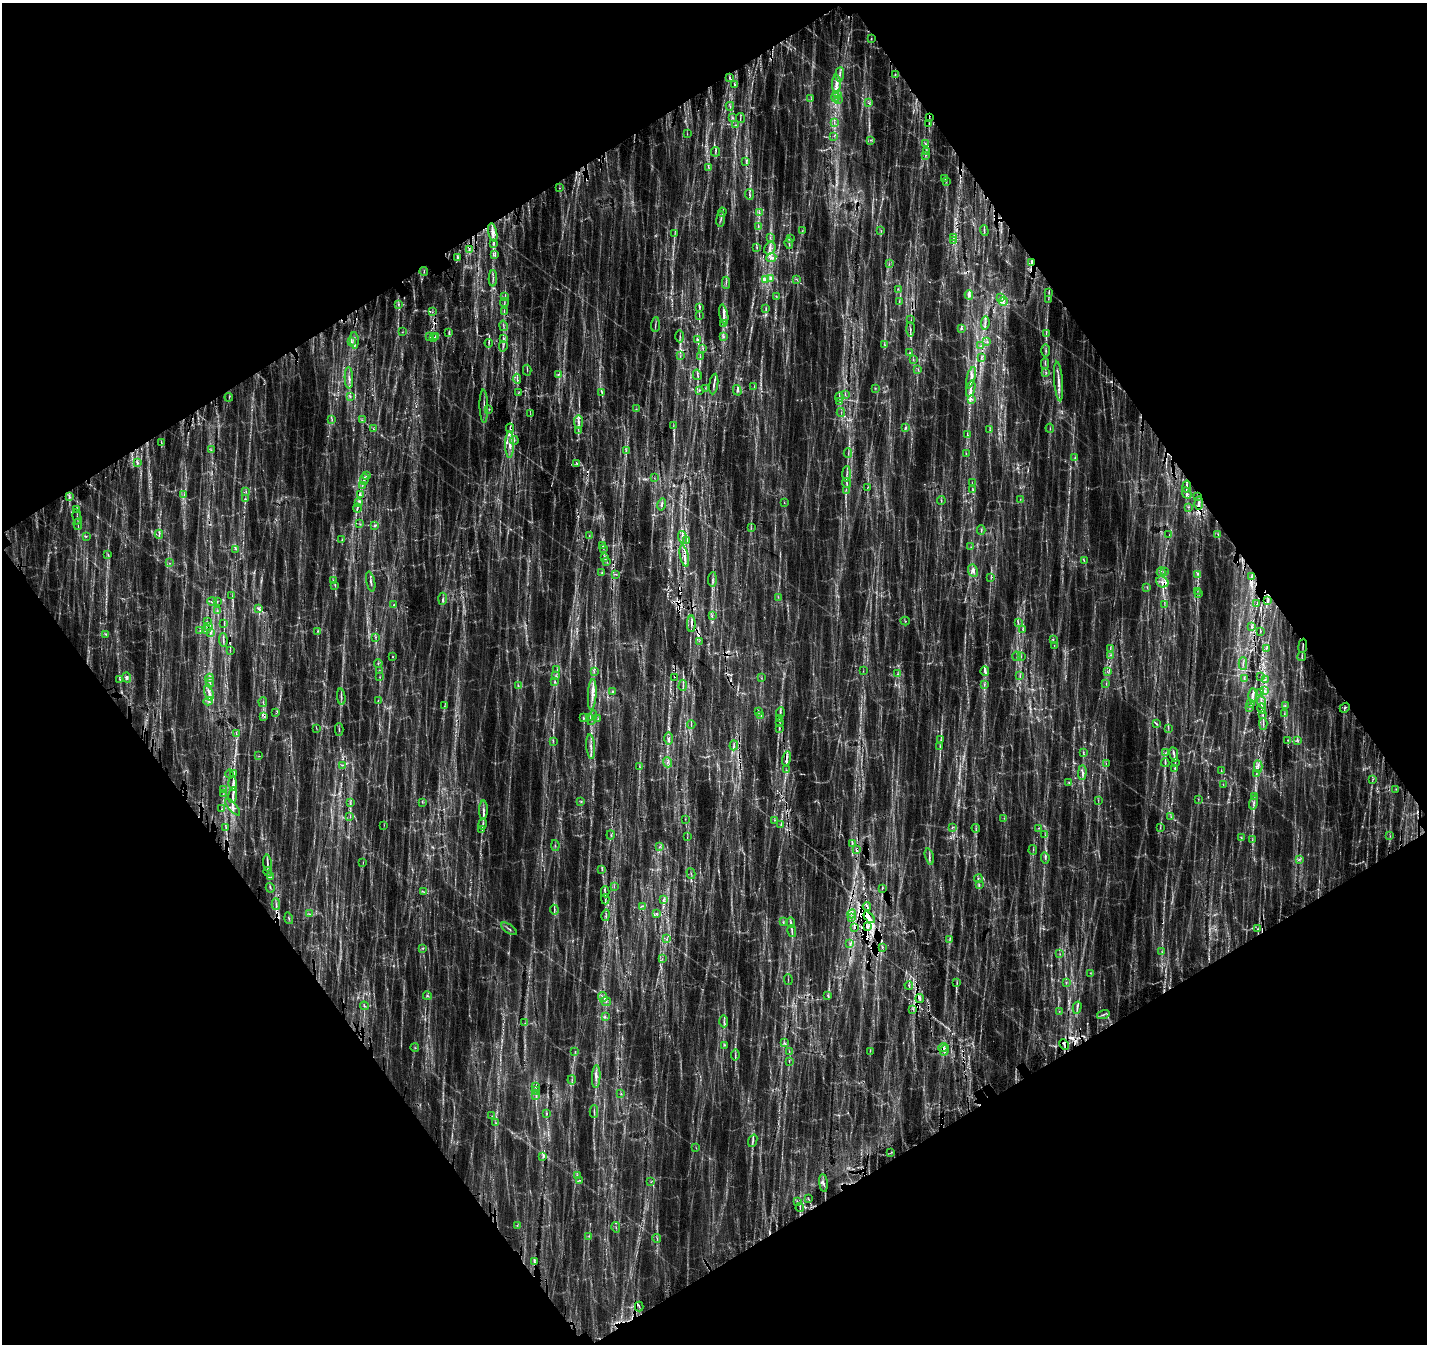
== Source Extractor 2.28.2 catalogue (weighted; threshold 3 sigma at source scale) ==
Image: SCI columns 244-5943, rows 396-5760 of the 6183 x 6096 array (HDU 1 of 3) = the unmasked area's bounding box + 8 px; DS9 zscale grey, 4 x 4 block average (1 PNG px = mean of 4 x 4 image px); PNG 1429 x 1346 px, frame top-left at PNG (2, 3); each listed source drawn as its Kron ellipse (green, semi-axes under 4 px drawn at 4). Shown black and unused: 48% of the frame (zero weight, under 3 of 4 exposures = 14% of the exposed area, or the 3 px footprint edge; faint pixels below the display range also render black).
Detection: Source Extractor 2.28.2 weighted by HDU 2 'WHT'. Background 0.0731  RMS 0.0094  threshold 0.0424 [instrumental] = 3 sigma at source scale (4.5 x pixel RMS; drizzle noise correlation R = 1.50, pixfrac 1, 0.0396/0.0396 arcsec/px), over >= 5 px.
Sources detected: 1285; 260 too faint to see at this stretch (4 x 4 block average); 48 cosmic-ray / hot-pixel residue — neither listed nor drawn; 45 coinciding with a brighter row at this scale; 143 inside a brighter listed object's ellipse — not listed separately; of the other 789, all 500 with FLUX_AUTO >= 3.1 (the completeness limit of this list) listed and drawn (289 fainter detections not listed), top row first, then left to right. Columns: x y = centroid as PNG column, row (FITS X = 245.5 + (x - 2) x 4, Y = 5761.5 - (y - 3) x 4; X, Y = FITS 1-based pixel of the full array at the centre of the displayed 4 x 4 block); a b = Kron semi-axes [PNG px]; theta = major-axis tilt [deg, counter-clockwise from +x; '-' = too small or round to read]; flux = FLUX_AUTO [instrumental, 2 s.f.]
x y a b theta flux
871 39 2 2 - 5
840 74 7 2 84 17
895 75 3 2 - 5.8
730 77 3 2 - 7.9
836 84 9 3 88 48
734 85 2 2 - 5.3
838 94 4 2 - 14
835 97 5 2 - 14
811 99 3 2 - 3.3
838 100 2 2 - 5.3
869 103 4 2 - 5.9
730 106 4 2 - 6.9
733 118 3 2 - 4.7
740 118 5 2 - 7.2
929 118 3 2 - 5.5
834 123 3 2 - 4
929 123 4 2 - 7.2
735 125 2 2 - 3.4
687 134 4 2 - 4.1
834 136 2 2 - 3.3
870 140 2 2 - 4.3
926 144 3 2 - 6
926 151 2 2 - 4
716 152 5 2 - 7.8
925 155 4 2 - 7.7
746 161 2 2 - 3.7
708 167 3 2 - 5.8
945 178 3 2 - 4.2
946 182 2 2 - 3.6
559 188 2 2 - 3.2
749 194 5 2 - 11
722 212 4 2 - 6.5
759 213 2 2 - 4.8
721 219 8 2 85 13
758 227 2 2 - 4
802 231 4 2 - 5.8
881 231 2 2 - 3.5
984 231 5 2 - 7.5
493 232 9 2 -77 29
675 233 3 2 - 4.7
770 238 4 2 - 5.4
953 238 2 2 - 5.1
790 239 3 2 - 4.9
953 241 3 2 - 4.6
789 243 6 2 -84 10
494 244 3 2 - 5.1
757 248 4 2 - 6.5
770 248 6 5 - 27
469 250 4 2 - 11
495 255 3 2 - 6.3
771 257 5 3 - 15
458 258 4 3 - 14
1031 262 4 2 - 9.2
889 264 3 2 - 3.4
424 271 4 2 - 8
493 278 8 2 88 16
771 278 3 2 - 7.6
766 279 3 2 - 10
796 279 3 2 - 4.3
726 283 6 2 86 12
898 289 3 2 - 5.2
1049 293 3 2 - 6.7
969 295 4 3 - 16
776 296 3 2 - 4.9
505 297 4 2 - 5.2
1000 298 2 2 - 3.4
1048 299 2 2 - 3.4
899 301 2 2 - 3.5
1003 301 4 3 - 20
504 303 4 2 - 7
398 305 3 2 - 8.5
699 308 3 2 - 6.3
766 308 2 2 - 3.9
432 312 3 2 - 5
504 312 2 2 - 3.1
724 314 10 3 -80 33
699 315 3 2 - 5.1
911 320 2 2 - 3.5
985 323 7 2 84 17
724 324 4 2 - 10
655 325 7 2 86 11
503 326 5 2 - 9.6
961 328 3 2 - 6.8
910 329 7 2 -89 13
402 332 3 2 - 3.6
449 332 3 2 - 8.6
1046 333 3 2 - 7.8
680 336 6 2 -88 8.3
430 337 3 2 - 3.6
433 337 2 2 - 3.7
435 337 3 2 - 4.1
723 337 3 2 - 6.7
504 338 3 2 - 3.4
697 339 3 3 - 11
354 340 8 2 -86 20
351 342 3 2 - 7.8
987 342 4 2 - 7.3
489 343 4 2 - 6.7
885 345 3 2 - 4.6
503 346 5 2 - 7.9
981 346 3 2 - 3.6
703 348 3 2 - 5.9
1046 350 6 2 -89 14
909 353 3 2 - 4.5
680 356 2 2 - 3.5
700 356 4 2 - 5.3
982 358 3 2 - 4
913 360 2 2 - 3.9
1045 364 5 2 - 14
918 369 3 2 - 5
527 370 5 2 - 5.7
1046 373 3 2 - 7.7
558 374 3 2 - 8.9
697 375 5 2 - 8.1
349 378 11 2 -88 24
971 378 11 3 74 36
517 379 5 2 - 9.6
1059 382 20 3 -85 54
714 384 10 2 81 24
754 386 3 2 - 4
705 388 3 2 - 4.2
875 388 2 2 - 4.1
971 389 8 2 73 28
737 390 5 2 - 12
699 391 2 2 - 3.4
602 392 3 3 - 6.8
518 393 3 2 - 4.1
845 394 3 2 - 5
350 396 2 2 - 5.4
229 397 4 2 - 4.3
839 397 4 2 - 7.9
972 399 3 2 - 5.1
840 401 3 2 - 6.1
484 406 16 2 -88 27
489 409 2 2 - 3.5
636 409 3 2 - 5.9
841 412 4 2 - 5.7
530 414 2 2 - 3.4
332 420 2 2 - 4.5
362 420 2 2 - 4.4
578 422 6 3 -85 22
673 426 3 2 - 3.9
510 428 4 3 - 13
905 428 3 2 - 8.1
1050 428 4 2 - 5.8
373 429 2 2 - 4.8
989 430 3 2 - 3.6
578 431 4 2 - 5.1
967 435 3 2 - 5
514 440 4 2 - 6.4
161 443 3 2 - 4.2
509 445 13 3 -90 44
211 450 2 2 - 4.8
626 451 2 2 - 5.1
848 453 5 2 - 6.3
966 454 3 2 - 3.1
1075 457 2 2 - 4.5
137 463 3 2 - 7.3
577 463 4 2 - 9.2
847 474 8 2 87 14
366 475 3 2 - 5.8
654 478 3 2 - 3.2
364 479 5 2 - 15
847 483 5 2 - 8
972 483 2 2 - 3.4
362 485 2 2 - 4.8
1186 487 6 2 79 15
867 488 4 2 - 4.9
846 490 3 2 - 5.5
973 490 2 2 - 4
246 491 2 2 - 3.2
1187 493 6 3 -65 18
184 495 4 2 - 6.3
360 495 3 2 - 9.8
69 496 3 2 - 8
1198 496 3 2 - 3.9
245 499 2 2 - 5.5
1020 499 2 2 - 3.8
941 500 4 2 - 8.2
358 503 4 2 - 11
784 503 2 2 - 3.4
1199 503 7 3 86 21
662 504 6 2 77 12
1189 507 2 2 - 3.7
357 508 4 2 - 11
77 510 3 2 - 4.1
77 517 8 2 -80 13
78 524 6 2 -84 9.5
360 524 3 2 - 4.7
375 526 4 2 - 8.8
751 528 4 2 - 3.6
981 530 5 2 - 9
159 534 4 2 - 10
1218 534 4 2 - 5.3
1169 535 3 2 - 3.9
86 536 3 2 - 4.4
589 536 2 2 - 4.1
683 537 6 2 -73 18
342 539 3 2 - 6.4
687 540 2 2 - 5.5
603 546 2 2 - 3.1
971 547 2 2 - 3.9
604 548 2 2 - 3.6
236 549 2 2 - 4
108 554 2 2 - 3.5
684 556 11 4 -78 40
604 558 3 2 - 8.1
1084 561 4 2 - 4.3
607 562 3 2 - 4.5
170 563 2 2 - 3.2
973 571 6 4 -64 29
1161 572 4 2 - 11
1164 572 3 2 - 6.8
602 573 3 2 - 5.9
616 574 2 2 - 4.7
1197 574 4 4 - 15
1251 576 3 2 - 5.3
991 578 3 2 - 3.8
712 579 7 2 87 13
333 581 2 2 - 5.2
371 582 10 2 -77 17
1162 582 6 5 - 39
335 586 3 2 - 4.7
1147 587 4 2 - 4.9
1197 591 3 2 - 4.6
1198 593 2 2 - 5.1
232 596 3 2 - 3.4
778 597 2 2 - 3.1
443 599 6 2 86 13
1268 600 4 2 - 6.2
217 601 3 2 - 4.8
212 602 4 2 - 11
1257 604 3 2 - 7.4
394 605 3 2 - 5.5
1164 605 4 2 - 5.5
259 609 4 2 - 10
217 611 2 2 - 3.4
712 616 2 2 - 4.5
905 621 4 2 - 5.6
207 622 3 2 - 3.7
224 623 3 2 - 4.3
1018 623 3 2 - 6.4
691 624 8 2 89 13
209 626 2 2 - 4.1
1251 626 3 2 - 5.4
1023 629 3 2 - 4
207 630 2 2 - 3.4
200 631 3 2 - 5.5
1260 631 2 2 - 4.3
210 632 3 3 - 10
317 632 2 2 - 4.3
105 634 2 2 - 5.2
375 637 2 2 - 3.5
223 640 7 2 -85 10
1053 640 3 2 - 4.7
699 641 2 2 - 4.4
1054 646 2 2 - 3.6
1303 646 7 2 84 13
1267 648 3 2 - 6.5
1110 649 4 2 - 6.6
230 650 4 2 - 4.4
1110 655 2 2 - 3.7
1017 656 4 2 - 6.4
1021 656 2 2 - 3.6
1302 656 4 2 - 6.9
393 657 2 2 - 3.6
378 663 4 2 - 7.7
1243 664 6 2 88 13
557 669 2 2 - 4.3
379 670 3 2 - 4.4
594 671 3 2 - 3.8
863 671 2 2 - 3.4
985 671 5 4 - 18
1108 672 3 2 - 4.4
897 674 4 3 - 9.8
556 676 3 2 - 4
1020 676 3 2 - 3.2
127 677 5 4 - 21
380 677 3 2 - 3.9
674 677 2 2 - 3.9
1261 677 4 2 - 5.6
209 678 4 2 - 10
761 678 2 2 - 3.2
1244 678 3 2 - 6.4
120 679 4 2 - 7.2
1265 679 3 2 - 5.3
555 681 3 2 - 7.5
210 683 4 2 - 7.7
1106 683 3 2 - 5.6
683 685 6 2 88 12
984 685 3 2 - 5.8
518 686 2 2 - 4.1
1264 691 2 2 - 3.5
613 692 4 3 - 9
209 693 8 3 -76 29
1260 693 3 2 - 4.4
592 694 15 3 86 52
1253 695 7 3 89 23
341 697 8 2 -84 16
208 701 5 2 - 12
378 701 2 2 - 3.1
263 702 5 2 - 7.2
1261 702 6 2 -69 17
1251 703 2 2 - 5.2
1285 705 3 2 - 4.8
444 706 3 2 - 4.5
1250 707 4 2 - 7.2
1345 708 5 2 - 11
1262 709 5 2 - 15
759 712 3 2 - 5.3
780 712 5 2 - 11
276 713 2 2 - 4
1284 714 2 2 - 3.1
761 715 3 2 - 3.3
1263 715 3 2 - 8.1
264 716 3 2 - 8.8
583 717 4 2 - 7.9
590 718 2 2 - 3.7
592 718 7 2 74 18
780 718 3 2 - 4.7
598 719 2 2 - 4.7
779 723 3 2 - 4.5
1157 724 2 2 - 4.4
1263 724 6 2 -87 10
691 725 4 2 - 8.3
316 728 3 2 - 4.1
1168 728 4 2 - 6.1
339 729 6 2 -90 10
779 729 4 2 - 8.4
236 734 2 2 - 4.1
669 738 6 3 90 18
941 740 4 2 - 6.9
1288 740 3 2 - 4.7
1297 740 4 2 - 7.9
553 741 2 2 - 4.5
734 745 5 2 - 12
591 747 12 2 -85 30
940 747 4 2 - 6.3
1083 752 4 2 - 6.8
1165 753 2 2 - 4.1
1174 754 7 2 -80 18
259 756 3 2 - 3.7
787 759 7 2 77 22
667 762 5 2 - 11
1165 763 4 2 - 8.6
1175 763 2 2 - 4.8
1106 764 3 2 - 4.1
342 765 2 2 - 5
639 766 3 2 - 4.8
1258 766 6 2 88 14
1175 769 4 2 - 8.8
786 770 3 2 - 6.3
1221 770 3 2 - 3.9
1082 772 7 2 89 12
234 773 3 2 - 4.9
229 774 4 2 - 6.7
1256 774 2 2 - 5.3
1373 779 3 2 - 4.6
1069 782 3 2 - 6.1
233 784 7 3 -83 22
1223 785 3 2 - 3.3
1396 789 2 2 - 3.9
224 790 4 2 - 8.2
223 794 3 2 - 5.1
233 795 8 3 81 27
1254 796 2 2 - 3.5
1198 799 2 2 - 3.8
1098 801 3 2 - 3.4
422 802 3 2 - 4.6
581 802 2 2 - 4.1
1254 802 7 2 76 17
351 803 3 2 - 6.6
233 807 10 4 -50 32
221 809 3 2 - 3.8
483 810 9 2 89 22
350 816 3 2 - 3.3
1171 817 2 2 - 3.9
1004 818 2 2 - 3.4
685 819 2 2 - 3.2
775 820 2 2 - 5.4
483 824 5 2 - 11
384 825 3 2 - 4.5
781 825 3 2 - 7.4
952 827 3 2 - 4.3
226 828 3 2 - 6.6
976 828 4 2 - 5.9
1039 828 3 2 - 4.8
1160 828 3 2 - 5.4
482 830 2 2 - 3.6
611 835 4 2 - 6.7
1045 835 2 2 - 3.7
1390 836 2 2 - 3.7
687 837 4 2 - 5.4
1241 838 2 2 - 5.1
1252 840 3 2 - 4.1
852 843 2 2 - 4.1
555 846 5 2 - 7
659 847 2 2 - 3.3
857 850 4 3 - 12
1033 850 5 2 - 5.1
929 856 8 2 -76 15
1045 858 5 2 - 9.3
1299 859 2 2 - 4.8
267 863 8 2 -87 19
363 863 3 2 - 4
602 869 3 2 - 6.9
268 872 5 2 - 8.6
691 873 6 2 -73 7.6
271 877 2 2 - 3.8
978 879 4 2 - 8.3
979 885 3 2 - 7.4
614 887 3 2 - 3.5
270 888 5 2 - 8.8
882 888 2 2 - 4.2
424 892 2 2 - 4.4
605 892 5 2 - 10
605 899 5 2 - 12
663 900 2 2 - 5.9
276 904 6 2 -87 13
643 906 2 2 - 3.4
867 907 4 2 - 9
554 910 5 2 - 9.3
656 913 2 2 - 3.5
310 914 3 2 - 3.6
852 914 4 2 - 8.6
606 915 6 2 77 12
851 917 2 2 - 4.4
869 917 7 4 -48 30
289 918 6 2 -72 8.6
783 922 3 2 - 4.4
791 922 5 3 - 14
868 926 4 2 - 8.3
854 927 2 2 - 4.3
509 929 9 2 -34 14
1257 929 2 2 - 5
792 931 6 2 -78 14
666 939 3 2 - 4.7
950 939 2 2 - 4.8
850 944 2 2 - 4.7
882 947 2 2 - 3.3
423 948 3 2 - 5.7
1162 952 2 2 - 5.3
1060 954 3 2 - 4.2
662 959 3 2 - 3.9
1090 973 2 2 - 3.5
788 979 5 2 - 5.3
1066 982 2 2 - 4.2
957 983 2 2 - 3.8
909 985 4 2 - 7.4
427 996 4 3 - 10
828 996 2 2 - 4.2
603 997 5 3 - 17
920 999 4 2 - 9.7
606 1002 5 3 - 15
364 1006 4 2 - 8.5
1077 1008 6 2 78 16
913 1009 2 2 - 3.6
1059 1011 2 2 - 3.4
1103 1015 6 2 16 13
605 1016 3 2 - 5.2
724 1021 6 2 -87 11
525 1023 3 2 - 4.8
784 1043 4 3 - 11
725 1045 2 2 - 3.8
1064 1045 5 2 - 12
415 1048 4 2 - 4.1
943 1048 5 2 - 13
944 1050 5 2 - 13
870 1051 3 2 - 3.9
575 1052 2 2 - 3.3
789 1052 3 2 - 3.7
735 1055 5 2 - 9.5
789 1061 3 2 - 3.7
596 1076 11 3 87 33
572 1080 4 2 - 9
536 1087 3 2 - 5.3
536 1090 3 2 - 5.8
621 1093 3 2 - 4.7
536 1095 3 2 - 8.9
594 1112 6 2 -90 9.2
547 1113 2 2 - 4.3
492 1116 2 2 - 4.1
496 1123 3 2 - 8.1
753 1141 6 2 70 13
696 1148 3 2 - 3.8
890 1153 3 2 - 3.4
543 1157 4 2 - 8.1
577 1175 2 2 - 3.4
579 1180 2 2 - 3.7
651 1182 2 2 - 5
823 1183 9 2 -84 19
808 1199 2 2 - 4
797 1201 2 2 - 4.5
800 1208 4 2 - 6.6
517 1225 3 2 - 4.5
616 1227 5 2 - 7.3
589 1236 2 2 - 4.6
657 1238 4 2 - 7.4
535 1261 4 2 - 8.3
639 1307 5 2 - 6.9
Overlapping masked pixels (flux is a lower limit): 39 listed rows (the first 20) at x y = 929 118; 929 123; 559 188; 469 250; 458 258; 1031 262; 910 329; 433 337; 435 337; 504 338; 503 346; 971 389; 972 399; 510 428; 137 463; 360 495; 1198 496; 1199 503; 684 556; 1162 582
Diffuse or blended objects may show on this block-average render without a row.